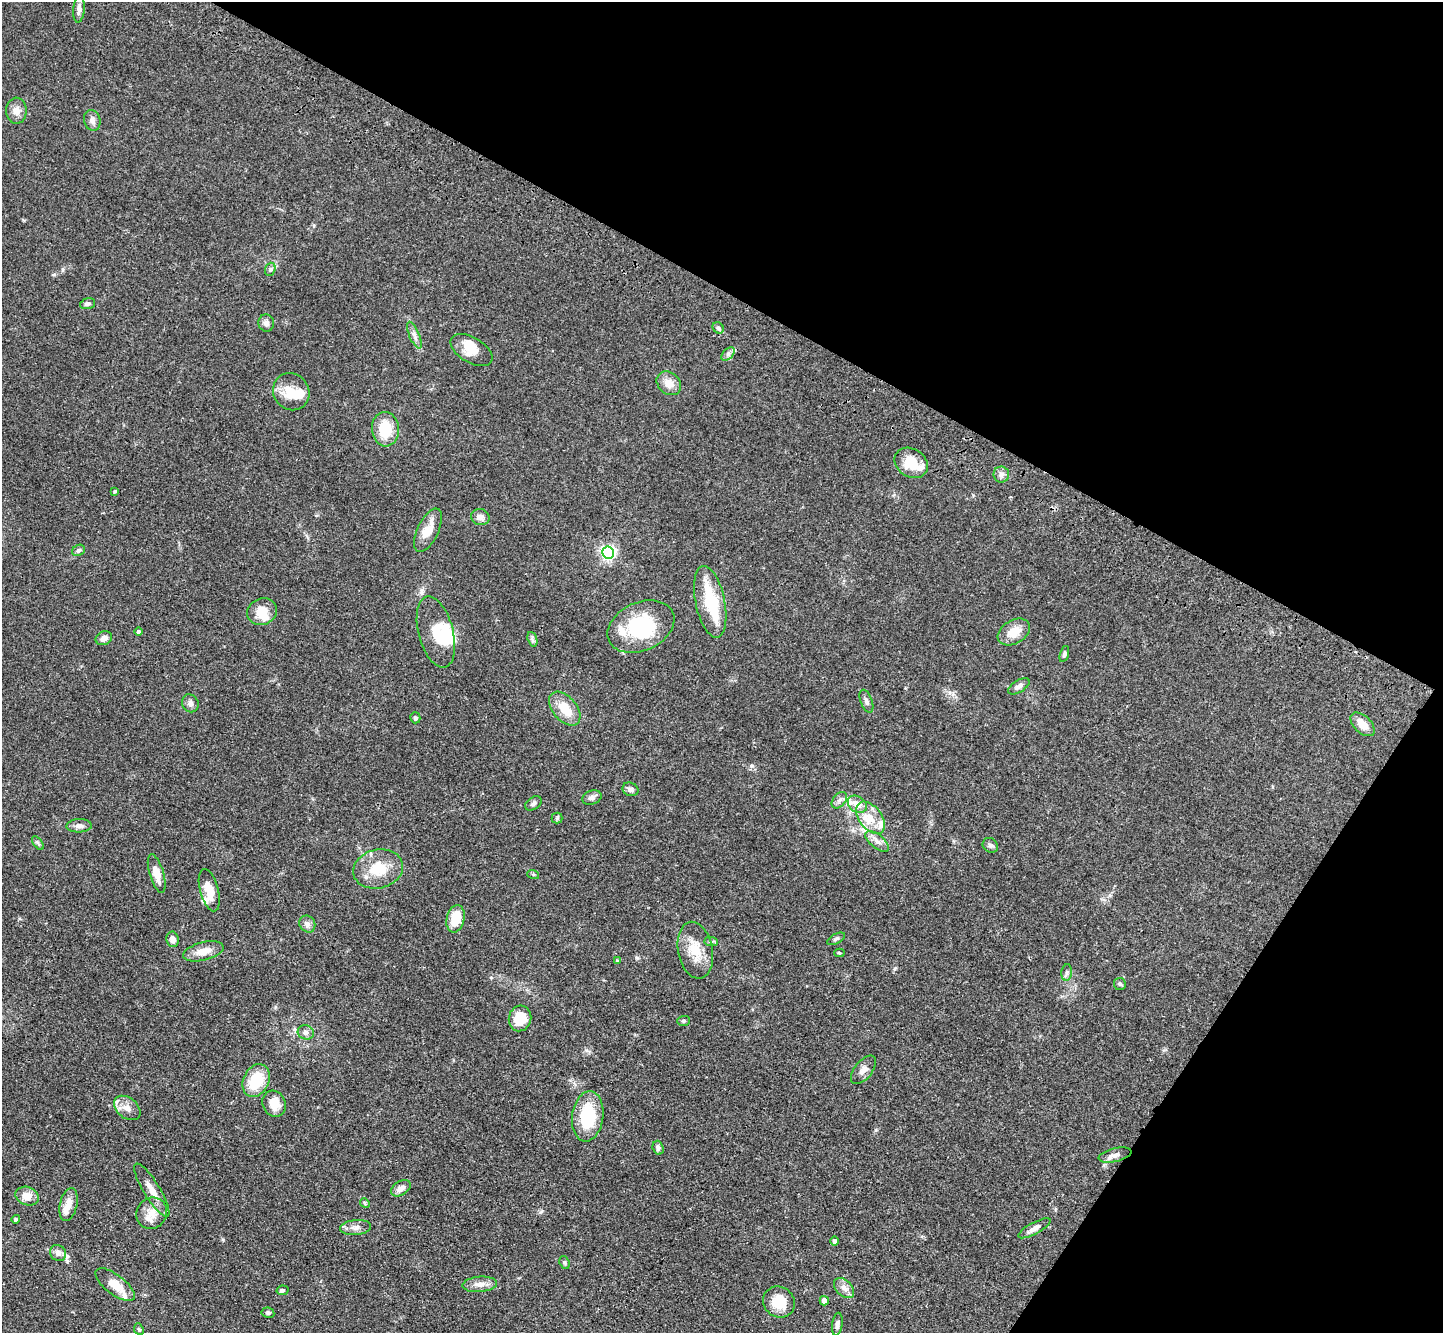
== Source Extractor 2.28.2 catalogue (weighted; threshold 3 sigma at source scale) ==
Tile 8 of 4 x 4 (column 4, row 2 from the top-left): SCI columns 4392-5832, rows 3051-4381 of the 5902 x 5965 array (HDU 1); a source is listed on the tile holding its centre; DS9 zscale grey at full resolution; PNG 1445 x 1335 px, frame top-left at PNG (2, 2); each listed source drawn as its Kron ellipse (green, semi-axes under 4 px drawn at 4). Shown black and unused: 30% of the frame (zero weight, under 3 of 4 exposures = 6% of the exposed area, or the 3 px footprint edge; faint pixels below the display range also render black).
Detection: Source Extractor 2.28.2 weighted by HDU 2 'WHT'; one run over the whole footprint, this tile lists its part. Background 0.0897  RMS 0.0062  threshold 0.0279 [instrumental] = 3 sigma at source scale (4.5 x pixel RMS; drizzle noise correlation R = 1.50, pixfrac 1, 0.05/0.05 arcsec/px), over >= 5 px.
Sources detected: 110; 4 inside a brighter object's white glare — neither listed nor drawn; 14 inside a brighter listed object's ellipse — not listed separately; the other 92 listed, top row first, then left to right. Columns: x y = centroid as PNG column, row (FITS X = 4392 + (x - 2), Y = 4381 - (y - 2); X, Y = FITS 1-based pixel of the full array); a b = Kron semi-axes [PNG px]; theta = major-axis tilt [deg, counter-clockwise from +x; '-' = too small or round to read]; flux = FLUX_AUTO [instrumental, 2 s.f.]
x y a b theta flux
79 9 14 5 85 2.8
16 111 13 10 89 4.6
92 120 10 8 -74 3
270 269 7 5 71 1.2
88 304 8 5 17 1.6
266 323 8 8 - 2.5
718 328 6 5 - 1.1
414 335 14 5 -67 2.6
471 350 23 12 -31 9
728 354 8 5 47 1.8
669 383 13 10 -43 6.3
291 392 19 17 -51 12
385 429 17 13 -86 18
911 463 18 14 -33 14
1001 474 8 8 - 2.5
115 491 3 3 - 0.83
480 517 9 8 - 3.2
428 530 23 10 64 11
79 550 7 5 28 1.5
608 552 6 6 - 160
710 602 36 14 -78 26
262 612 15 13 26 9.2
641 627 35 24 25 37
139 632 4 4 - 1.6
436 632 36 17 -75 15
1014 632 17 11 30 9.5
104 638 8 6 22 3.3
532 639 7 4 -72 1.3
1064 654 8 4 74 1.3
1019 686 12 6 32 2.6
866 701 12 5 -69 2
190 703 9 8 - 2.2
565 709 20 12 -49 13
415 718 5 5 - 1.2
1363 724 15 8 -44 7.1
630 789 8 6 -22 2.3
592 798 10 7 19 2.2
839 800 9 6 50 2.2
533 803 9 6 34 1.8
857 804 10 7 -35 6.3
557 818 5 5 - 0.94
871 818 18 11 -52 9.6
79 826 12 6 3 2.9
877 841 14 6 -39 3.7
38 843 8 4 -53 1.1
990 845 8 7 - 1.7
378 869 25 19 12 19
157 874 20 7 -73 8.1
533 874 6 4 -19 0.82
209 890 22 9 -75 11
456 919 14 9 77 15
307 924 9 7 -56 2.8
173 939 8 6 -81 3.1
836 939 10 5 28 1.3
711 941 7 4 -1 1.2
695 950 29 17 -79 14
203 951 21 9 15 7.4
839 953 5 4 - 0.74
617 961 4 4 - 0.58
1067 972 8 5 83 1.6
1120 984 6 5 - 1
520 1018 13 11 75 13
683 1021 6 5 - 1
306 1032 8 7 - 2.3
863 1070 17 9 51 4
256 1081 17 12 64 20
274 1104 13 11 -63 8.4
127 1108 15 10 -39 5.2
588 1116 25 15 83 30
658 1148 7 5 -72 1.9
1115 1155 17 6 14 3.4
401 1188 11 6 32 3.2
152 1190 31 8 -59 7.4
27 1196 12 9 -19 6.5
365 1203 5 4 - 0.77
69 1204 17 8 78 5.7
152 1213 16 15 - 7.9
16 1219 4 4 - 1.1
356 1227 15 7 6 3.9
1034 1228 18 5 28 3.5
834 1241 4 4 - 1.9
58 1253 8 7 - 3
564 1263 6 5 - 1
480 1284 17 7 4 4.6
115 1285 23 10 -38 9.5
844 1288 12 7 -44 3.6
282 1290 6 4 12 1.6
824 1301 4 4 - 3.7
779 1302 16 15 - 13
268 1313 6 5 - 1.1
837 1324 12 5 82 2.3
139 1329 6 4 -67 0.81
Unlisted compact peaks at least as high as the median listed source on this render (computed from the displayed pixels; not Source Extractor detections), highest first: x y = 637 958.